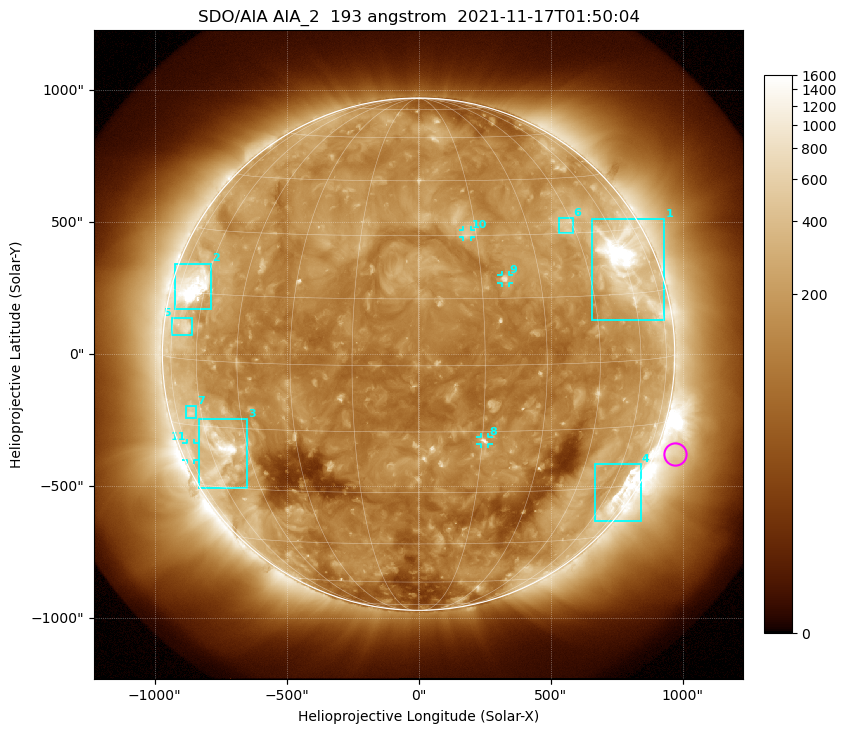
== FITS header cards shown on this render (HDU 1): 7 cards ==
TELESCOP= 'SDO/AIA '           / For AIA: SDO/AIA
INSTRUME= 'AIA_2   '           / For AIA: AIA_ATA1, AIA_ATA2, AIA_ATA3 or AIA_AT
WAVELNTH=                  193 / [angstrom] Wavelength
WAVEUNIT= 'angstrom'           / Wavelength unit: angstrom
DATE-OBS= '2021-11-17T01:50:04.843' / [ISO] Date when observation started; ISO 8
CTYPE1  = 'HPLN-TAN'           / CTYPE1: HPLN
CTYPE2  = 'HPLT-TAN'           / CTYPE2: HPLT

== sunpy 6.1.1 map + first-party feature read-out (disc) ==
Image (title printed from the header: SDO/AIA AIA_2  193 angstrom  2021-11-17T01:50:04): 1024 x 1024 px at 2.4 arcsec/px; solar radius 971 arcsec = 404 px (full disc in frame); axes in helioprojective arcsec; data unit not stated in the header (colour bar unlabelled)
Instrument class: DISC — disc imager (sunpy class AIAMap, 193 A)
Bright regions (active regions / flare kernels): reference = the median radial profile (limb darkening/brightening removed); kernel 9 px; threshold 5 sigma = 277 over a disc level ~140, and >= 1.15x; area >= 12 px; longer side >= 10 px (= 24 arcsec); searched inside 0.97 R_sun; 11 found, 11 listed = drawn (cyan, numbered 1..; 4 of them under ~33 arcsec drawn as corner ticks so the feature stays visible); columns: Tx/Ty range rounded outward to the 5 arcsec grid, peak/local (2 s.f.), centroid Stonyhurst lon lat
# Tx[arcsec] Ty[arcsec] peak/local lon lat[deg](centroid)
1 655..930 130..510 16 +60 +22
2 -925..-785 170..345 16 -66 +17
3 -835..-650 -510..-245 9.8 -56 -21
4 665..845 -635..-415 6.7 +67 -32
5 -935..-860 75..140 3.7 -68 +7
6 530..585 460..515 3.5 +43 +32
7 -880..-840 -245..-195 2.9 -65 -12
8 235..265 -340..-315 6.3 +16 -17
9 315..340 270..300 5.8 +21 +19
10 165..200 445..470 3.4 +12 +31
11 -880..-850 -400..-335 2.5 -73 -21
Off-limb structures (1.02-1.3 R_sun): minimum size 162 px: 7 found; the strongest spans PA ~225..270 deg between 1.02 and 1.3 R_sun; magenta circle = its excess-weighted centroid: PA ~250 deg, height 1.07 R_sun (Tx ~970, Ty ~-380 arcsec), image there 2.3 x the reference